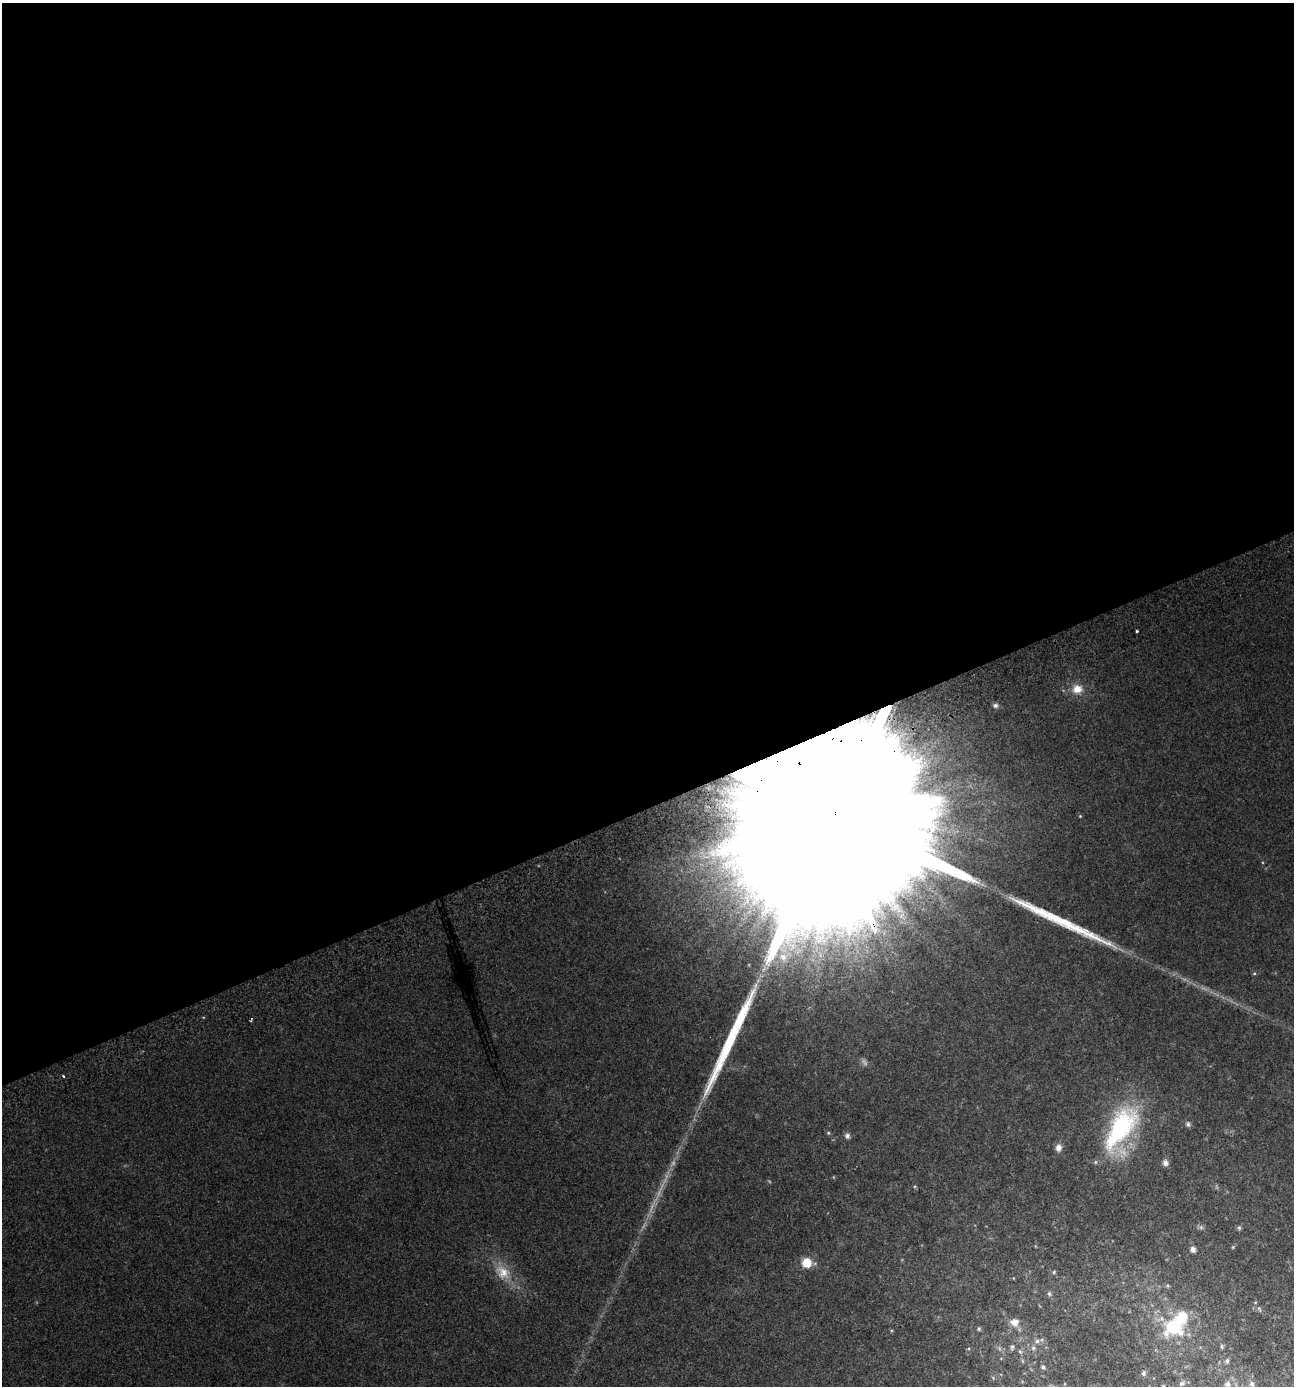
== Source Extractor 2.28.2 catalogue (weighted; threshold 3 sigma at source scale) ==
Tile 2 of 4 x 4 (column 2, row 1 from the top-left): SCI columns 1395-2686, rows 4205-5588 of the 5420 x 5628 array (HDU 1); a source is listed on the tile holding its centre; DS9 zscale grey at full resolution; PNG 1296 x 1388 px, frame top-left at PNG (2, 3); no overlay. Shown black and unused: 58% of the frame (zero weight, under 2 of 3 exposures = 2% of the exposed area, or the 3 px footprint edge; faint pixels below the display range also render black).
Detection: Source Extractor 2.28.2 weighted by HDU 2 'WHT'; one run over the whole footprint, this tile lists its part. Background 0.0287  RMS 0.008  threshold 0.0362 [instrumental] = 3 sigma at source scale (4.5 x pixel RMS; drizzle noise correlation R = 1.50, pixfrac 1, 0.0396/0.0396 arcsec/px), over >= 5 px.
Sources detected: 44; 3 too faint to see at this stretch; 1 cosmic-ray / hot-pixel residue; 2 long thin detections or spike segments (spike, bleed or trail) — not listed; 1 inside a brighter listed object's ellipse — not listed separately; the other 37 listed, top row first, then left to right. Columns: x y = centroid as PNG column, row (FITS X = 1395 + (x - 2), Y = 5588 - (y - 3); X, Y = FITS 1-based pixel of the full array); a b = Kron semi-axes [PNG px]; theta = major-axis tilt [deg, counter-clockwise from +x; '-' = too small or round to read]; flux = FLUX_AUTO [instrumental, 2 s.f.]
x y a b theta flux
1137 631 3 2 - 1.1
1077 689 16 13 5 13
995 705 5 5 - 1.7
836 818 140 32 -71 310000
783 957 12 10 -32 7.3
1254 973 6 4 1 0.95
1188 1124 7 6 - 1.9
1121 1128 65 29 62 100
847 1136 7 6 - 2.4
1058 1148 9 7 82 4.5
1165 1163 8 7 - 3.5
1201 1227 7 6 - 1.8
1239 1228 6 5 - 1.4
1233 1247 5 4 - 0.8
1193 1249 6 6 - 3.4
807 1263 10 8 -7 17
503 1272 26 18 -45 20
1054 1272 5 4 - 0.94
1049 1294 6 5 - 1.7
1259 1309 9 5 -68 1.7
1015 1322 12 10 -11 7.6
1173 1327 23 19 -14 48
979 1329 6 5 - 1.4
1037 1341 7 6 - 2.4
1222 1346 6 5 - 1.3
1012 1347 8 6 77 2.1
1033 1348 7 7 - 2.4
1020 1352 7 5 -67 1.6
1023 1361 6 4 -70 0.97
1227 1361 7 5 84 1.9
1043 1367 6 5 - 1.7
1144 1373 8 6 79 2.2
993 1378 6 4 -57 0.97
1182 1383 10 7 32 3.1
1227 1384 8 8 - 4.5
1252 1384 7 6 - 3
1163 1386 5 5 - 1.4
Overlapping masked pixels (flux is a lower limit): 1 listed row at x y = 836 818
Isophote crosses this tile's border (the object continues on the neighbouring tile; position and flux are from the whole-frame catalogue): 1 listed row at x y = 1163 1386